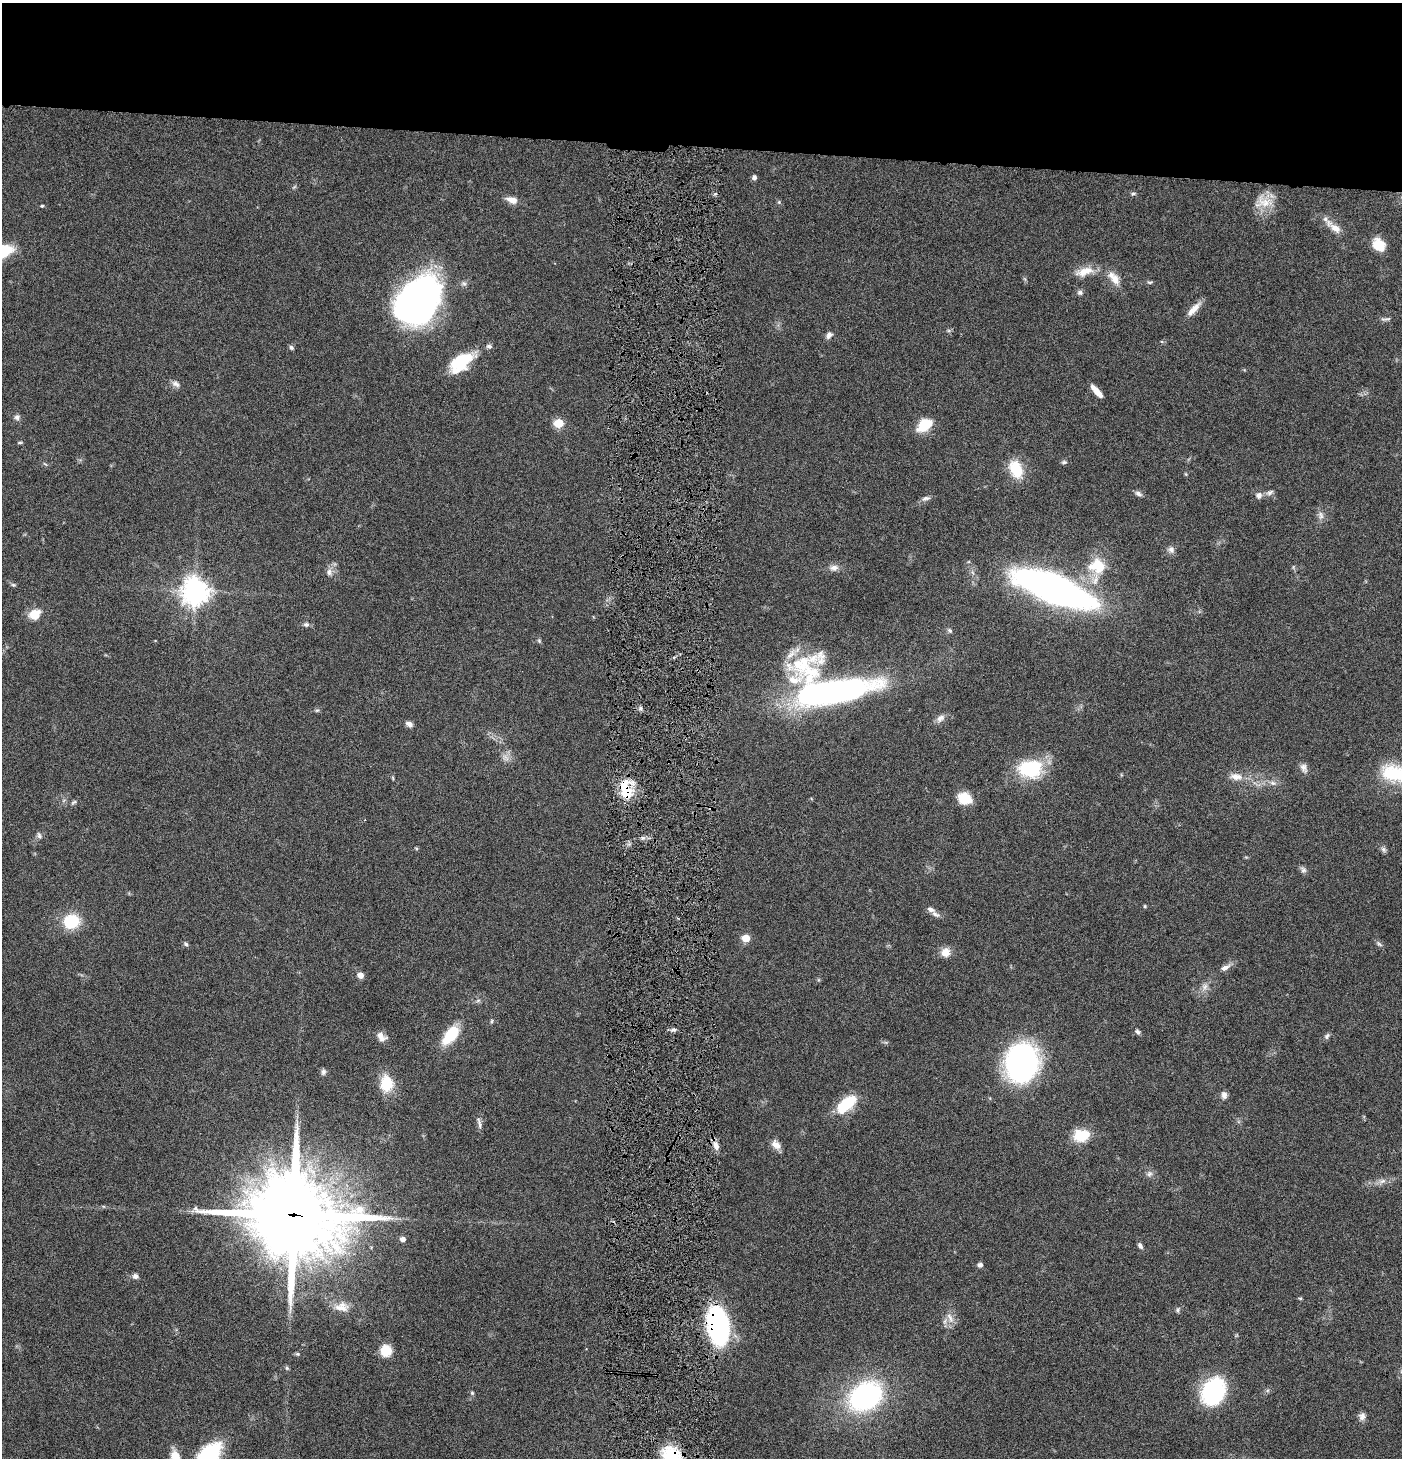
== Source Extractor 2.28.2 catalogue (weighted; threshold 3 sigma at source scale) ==
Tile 2 of 3 x 3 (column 2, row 1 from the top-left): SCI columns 1546-2945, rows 2913-4368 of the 4444 x 4370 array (HDU 1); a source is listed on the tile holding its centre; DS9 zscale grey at full resolution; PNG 1404 x 1460 px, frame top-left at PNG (2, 3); no overlay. Shown black and unused: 10% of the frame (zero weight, under 4 of 8 exposures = <1% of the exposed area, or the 3 px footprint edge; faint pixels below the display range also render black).
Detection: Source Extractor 2.28.2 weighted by HDU 2 'WHT'; one run over the whole footprint, this tile lists its part. Background 0.0695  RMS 0.0042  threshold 0.0173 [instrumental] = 3 sigma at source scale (4.09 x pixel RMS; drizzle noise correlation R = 1.36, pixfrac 0.8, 0.05/0.05 arcsec/px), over >= 5 px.
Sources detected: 116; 5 inside a brighter listed object's ellipse — not listed separately; the other 111 listed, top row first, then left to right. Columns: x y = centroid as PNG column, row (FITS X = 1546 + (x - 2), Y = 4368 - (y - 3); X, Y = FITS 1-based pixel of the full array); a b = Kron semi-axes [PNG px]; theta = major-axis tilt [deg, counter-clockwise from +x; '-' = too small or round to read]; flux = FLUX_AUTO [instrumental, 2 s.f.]
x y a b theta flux
754 177 6 6 - 0.98
1133 194 6 5 - 0.7
512 200 14 7 -15 3.6
1264 202 28 17 1 7.4
42 206 5 4 - 0.49
1335 228 16 9 -35 3.9
1379 245 13 11 -42 8.6
2 252 19 10 26 23
1084 271 26 10 17 6
1114 278 21 10 -51 5
1150 282 8 4 -19 0.65
1080 292 7 7 - 1
418 302 42 31 51 200
1193 309 22 7 47 3.9
1386 319 15 4 9 1.1
829 335 10 7 52 1.6
489 346 7 6 - 1.1
291 347 7 6 - 0.79
461 363 28 15 37 18
176 384 12 7 -37 1.6
1097 391 15 5 -48 3.8
17 417 8 7 - 1.2
558 423 6 5 - 16
924 425 16 10 36 11
20 442 7 3 0 0.5
1064 462 7 5 9 0.75
45 464 7 3 -32 0.48
1016 469 20 13 -67 12
1186 474 6 4 -88 0.42
1270 492 10 6 28 1.4
1138 494 10 5 -26 1.3
1259 495 8 7 - 1.7
926 498 13 6 15 1.4
1321 515 12 7 -79 1.9
1171 550 9 8 - 1.7
1097 566 23 20 -16 13
834 568 13 8 5 2.2
329 572 11 6 90 1.7
13 585 6 5 - 0.6
1054 589 53 16 -21 310
195 591 9 8 - 480
35 614 13 10 25 5.9
306 624 8 6 -8 1
950 630 7 5 -44 0.9
539 641 6 5 - 0.6
806 669 60 47 33 47
834 691 88 23 8 130
317 710 6 4 2 0.58
940 718 13 8 39 2.1
409 724 8 6 -29 1.7
505 758 12 6 -41 1.9
1304 768 14 8 -68 2
1030 769 28 20 2 23
1394 773 31 20 -12 19
1236 777 17 9 -6 3.9
393 778 6 3 -72 0.4
1273 783 10 6 -10 1.6
627 793 24 15 78 11
965 798 15 12 -24 8.2
74 802 8 5 21 0.72
39 835 10 6 -67 1
416 848 5 4 - 0.45
1383 850 9 6 -52 1
1303 870 10 7 -39 1.2
1145 906 5 4 - 0.43
931 909 12 7 -30 1.7
71 921 15 13 14 16
746 938 5 5 - 8.7
186 944 7 5 -19 0.74
1379 944 10 4 -39 0.89
945 952 11 10 - 3.8
1225 968 13 7 28 2.1
360 975 7 6 - 2.4
1205 986 9 8 - 1.9
492 1021 6 4 89 0.51
673 1030 8 4 0 1
1138 1032 7 5 -45 0.89
450 1035 25 12 51 12
1327 1036 9 6 52 1
381 1037 14 9 -49 2.9
1022 1062 24 20 -89 140
323 1072 8 6 87 1.1
387 1083 19 14 90 11
1224 1095 9 7 -86 1.7
845 1105 26 12 42 15
479 1123 17 5 -81 1.5
1081 1135 18 13 8 10
716 1145 11 7 -57 2.5
776 1145 13 9 -43 3
1149 1174 9 7 63 1.4
1382 1181 11 6 15 2
293 1215 32 28 -15 4400
403 1239 7 6 - 1.4
1140 1246 8 5 -58 1.1
980 1265 5 5 - 1.5
135 1276 8 6 -16 1.4
1300 1298 5 3 - 0.42
341 1308 24 8 -2 3.9
1178 1310 7 5 51 0.8
950 1318 16 6 -66 2.6
718 1325 25 14 -80 110
386 1351 10 9 - 9.7
297 1354 6 4 -19 0.56
287 1368 5 5 - 0.61
1213 1392 23 18 69 49
472 1393 6 5 - 0.63
865 1396 29 22 34 73
1362 1416 11 8 77 1.8
671 1455 18 14 -21 21
208 1456 34 18 51 33
175 1458 18 10 -75 5.7
Overlapping masked pixels (flux is a lower limit): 5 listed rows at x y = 834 691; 627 793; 293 1215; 718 1325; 671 1455
Isophote crosses this tile's border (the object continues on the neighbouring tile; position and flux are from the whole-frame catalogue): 5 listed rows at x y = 2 252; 1394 773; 671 1455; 208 1456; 175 1458